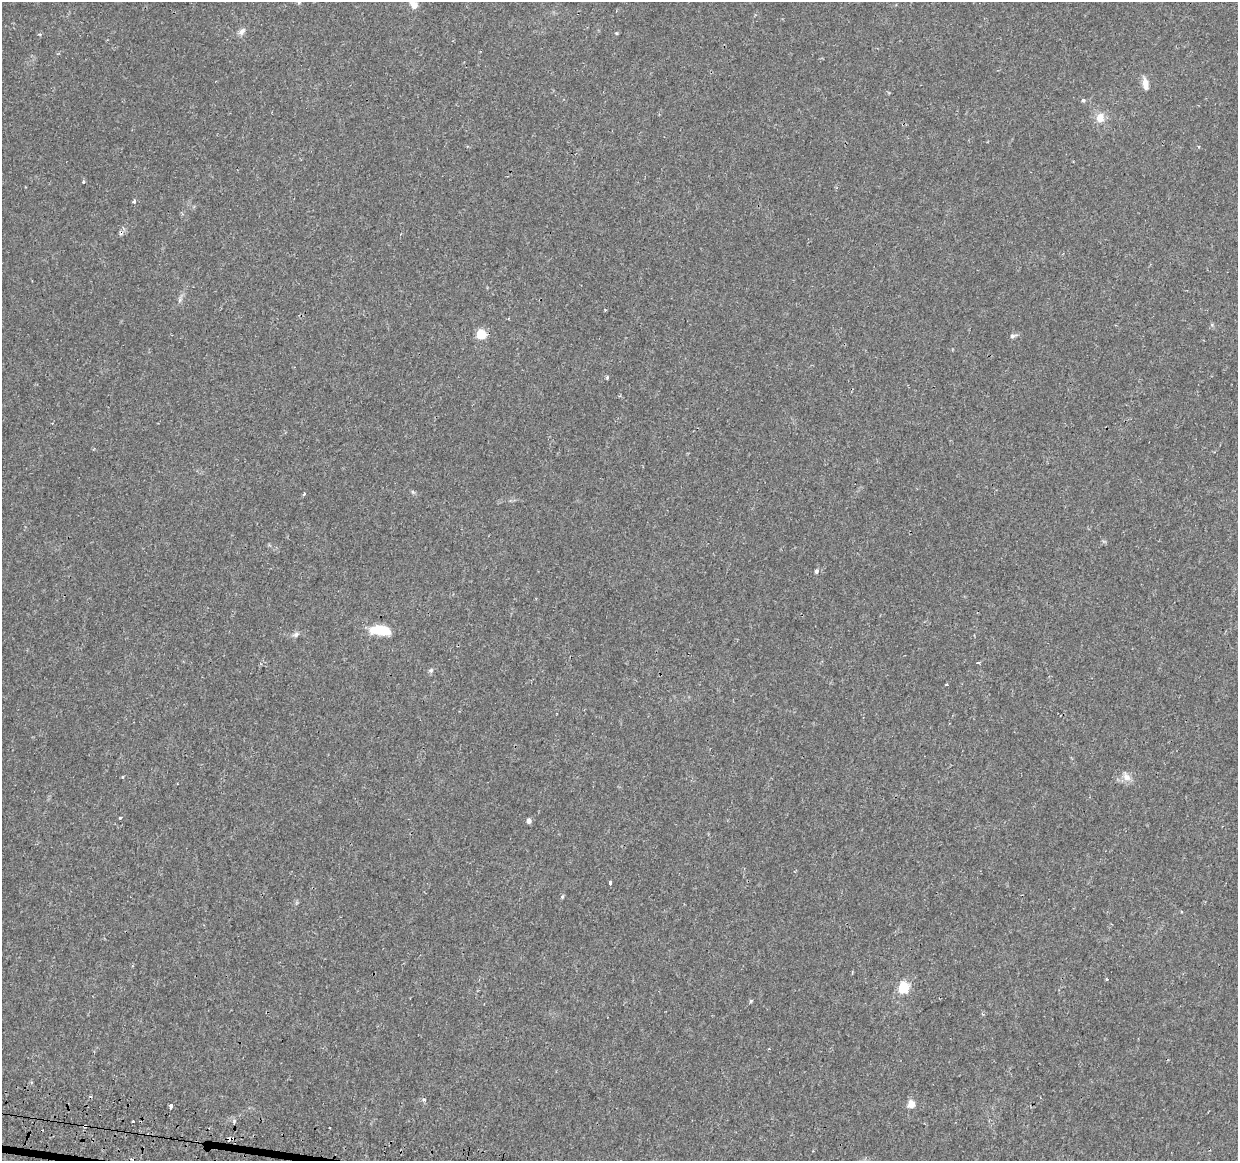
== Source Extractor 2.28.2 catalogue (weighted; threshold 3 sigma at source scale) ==
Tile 7 of 4 x 4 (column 3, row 2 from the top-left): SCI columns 2512-3747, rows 2589-3747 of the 5030 x 5235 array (HDU 1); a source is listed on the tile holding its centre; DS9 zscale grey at full resolution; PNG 1240 x 1163 px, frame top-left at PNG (2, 2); no overlay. Shown black and unused: <1% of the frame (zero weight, under 2 of 3 exposures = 3% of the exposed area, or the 3 px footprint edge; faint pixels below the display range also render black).
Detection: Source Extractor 2.28.2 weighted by HDU 2 'WHT'; one run over the whole footprint, this tile lists its part. Background 0.00621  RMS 0.0021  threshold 0.00931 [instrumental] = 3 sigma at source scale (4.5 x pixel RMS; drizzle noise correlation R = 1.50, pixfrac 1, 0.0396/0.0396 arcsec/px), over >= 5 px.
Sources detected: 45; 1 inside a brighter object's white glare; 7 cosmic-ray / hot-pixel residue — not listed; the other 37 listed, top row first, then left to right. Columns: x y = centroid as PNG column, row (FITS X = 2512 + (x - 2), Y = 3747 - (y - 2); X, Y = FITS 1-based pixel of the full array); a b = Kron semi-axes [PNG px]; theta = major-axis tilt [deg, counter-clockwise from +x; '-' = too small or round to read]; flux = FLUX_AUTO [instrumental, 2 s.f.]
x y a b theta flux
299 2 7 5 -46 0.45
414 5 10 7 -53 1.7
242 31 12 7 49 0.87
616 33 5 4 - 0.22
40 34 5 3 - 0.2
1145 84 14 6 -81 1.7
1083 100 5 5 - 0.43
1100 118 13 11 82 2.1
1199 146 4 3 - 0.25
83 182 4 3 - 0.23
134 201 4 3 - 0.9
180 300 7 4 88 0.42
481 334 5 5 - 10
1013 336 9 6 21 0.54
607 377 4 3 - 0.33
304 494 4 3 - 0.3
816 571 4 4 - 0.95
381 630 20 11 -16 5.2
296 634 9 6 24 0.64
978 663 4 3 - 1.5
431 670 7 6 - 0.44
946 685 3 2 - 0.18
122 777 4 3 - 0.19
1127 777 13 9 -54 1.5
120 818 3 3 - 0.71
529 821 5 4 - 0.96
610 882 4 3 - 2.9
562 897 6 4 74 0.31
1106 979 3 3 - 0.22
904 987 6 5 - 15
751 1001 4 4 - 0.36
769 1049 4 2 - 0.16
424 1099 5 4 - 0.32
911 1104 5 5 - 3.7
171 1106 4 3 - 0.84
133 1121 3 3 - 1.2
229 1139 5 4 - 1.3
Overlapping masked pixels (flux is a lower limit): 1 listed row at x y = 229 1139
Isophote crosses this tile's border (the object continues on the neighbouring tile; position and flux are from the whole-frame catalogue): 2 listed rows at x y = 299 2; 414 5